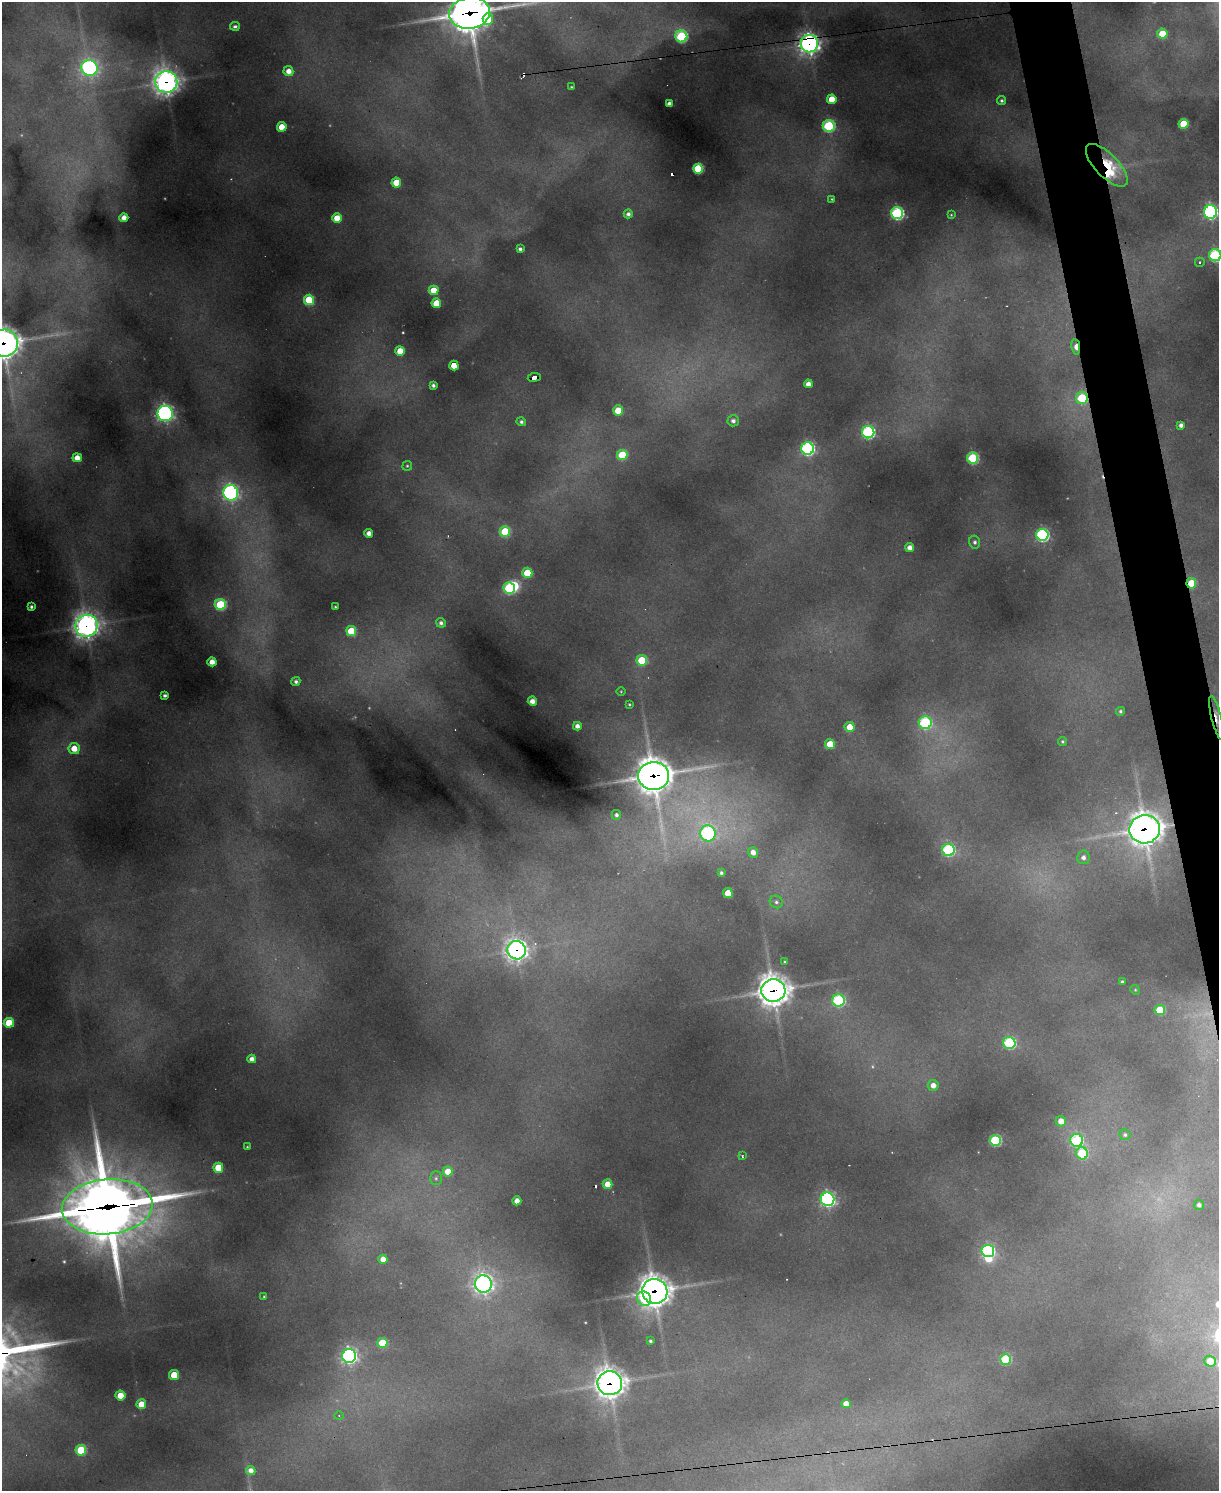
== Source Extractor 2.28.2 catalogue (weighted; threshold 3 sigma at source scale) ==
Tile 6 of 4 x 3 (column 2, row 2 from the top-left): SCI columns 1218-2434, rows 1738-3226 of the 4869 x 4851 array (HDU 1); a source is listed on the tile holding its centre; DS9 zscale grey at full resolution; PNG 1221 x 1493 px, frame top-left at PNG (2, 2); each listed source drawn as its Kron ellipse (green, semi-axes under 4 px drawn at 4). Shown black and unused: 3% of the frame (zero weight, under 2 of 3 exposures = <1% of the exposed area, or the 3 px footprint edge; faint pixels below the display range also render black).
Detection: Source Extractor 2.28.2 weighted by HDU 2 'WHT'; one run over the whole footprint, this tile lists its part. Background 0.716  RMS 0.024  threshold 0.108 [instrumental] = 3 sigma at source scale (4.5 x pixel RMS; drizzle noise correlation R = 1.50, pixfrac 1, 0.05/0.05 arcsec/px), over >= 5 px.
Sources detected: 153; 7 too faint to see at this stretch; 2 inside a brighter object's white glare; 5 cosmic-ray / hot-pixel residue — neither listed nor drawn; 3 inside a brighter listed object's ellipse — not listed separately; the other 136 listed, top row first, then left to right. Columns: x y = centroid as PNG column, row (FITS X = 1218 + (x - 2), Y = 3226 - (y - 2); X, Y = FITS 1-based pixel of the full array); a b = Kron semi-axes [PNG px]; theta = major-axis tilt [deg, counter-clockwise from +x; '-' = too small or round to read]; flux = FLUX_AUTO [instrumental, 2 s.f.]
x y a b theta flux
470 13 20 16 8 5000
488 19 6 5 - 66
235 26 5 4 - 5.7
1162 34 5 5 - 82
681 36 6 6 - 290
809 44 9 8 - 1300
90 68 8 7 - 660
288 71 5 5 - 23
166 82 11 11 - 1700
571 87 3 2 - 2.3
832 99 5 5 - 54
1002 101 5 4 - 6.4
669 104 4 4 - 14
1184 124 5 5 - 110
829 126 6 6 - 330
282 127 5 5 - 47
1107 165 27 11 -46 150
698 169 5 5 - 180
396 183 5 5 - 68
832 199 3 3 - 2.1
1211 212 7 6 - 580
897 213 6 6 - 470
628 214 4 4 - 9.2
951 215 4 3 - 2.4
124 218 4 4 - 23
337 218 5 4 - 57
520 249 4 4 - 7.4
1215 255 6 6 - 420
1200 262 5 4 - 4.6
434 290 5 4 - 52
309 300 5 5 - 140
436 303 5 4 - 68
4 343 14 13 - 3100
1076 347 8 4 -81 29
400 351 5 4 - 46
454 366 5 4 - 40
534 377 6 4 7 77
808 384 4 4 - 20
433 385 4 4 - 7.9
1082 398 6 6 - 180
618 410 5 5 - 64
165 414 7 7 - 800
733 421 5 5 - 12
521 422 5 4 - 6.1
1181 425 4 4 - 12
868 432 6 6 - 490
808 449 6 6 - 530
622 455 5 5 - 120
77 458 4 4 - 30
973 458 5 5 - 260
407 466 5 4 - 3.3
231 493 8 7 - 710
505 532 5 5 - 140
369 533 4 4 - 18
1042 535 6 6 - 490
975 542 6 5 - 7
910 547 4 4 - 17
527 573 5 5 - 85
1191 583 5 5 - 85
509 588 6 5 - 300
220 605 5 5 - 200
31 607 3 3 - 5.7
335 607 3 3 - 3.1
441 623 5 4 - 8.8
86 626 11 11 - 1900
351 631 5 5 - 110
642 660 5 5 - 120
212 662 4 4 - 26
296 681 4 4 - 7.5
621 691 4 3 - 2.2
165 695 3 3 - 7.2
532 701 4 4 - 21
629 704 3 2 - 2.3
1120 711 4 4 - 5.2
1217 718 22 5 -76 20
925 723 6 6 - 320
577 726 4 4 - 15
850 727 5 5 - 39
1062 741 4 4 - 3.5
830 744 5 5 - 69
74 748 5 5 - 38
654 776 15 14 - 4400
616 815 5 4 - 7.1
1145 829 15 14 - 3300
708 833 8 7 - 400
948 850 6 6 - 360
753 852 5 5 - 18
1083 857 7 6 - 12
721 873 4 4 - 5.6
728 893 5 5 - 50
776 902 7 6 - 8
517 950 9 9 - 1500
785 961 4 4 - 3.5
1122 982 4 3 - 5.5
1135 990 5 4 - 2.9
773 991 12 11 - 4000
839 1000 6 6 - 330
1160 1010 5 5 - 110
9 1023 5 5 - 86
1009 1043 6 6 - 320
252 1059 4 4 - 14
933 1085 5 5 - 19
1061 1121 5 5 - 29
1125 1135 5 5 - 4.9
995 1140 5 5 - 270
1077 1140 6 6 - 310
247 1147 3 3 - 2.2
1082 1153 6 6 - 170
742 1156 4 3 - 2.4
218 1168 5 5 - 79
448 1172 5 5 - 50
436 1178 7 5 89 5.6
607 1184 5 4 - 33
827 1199 7 6 - 740
517 1201 4 4 - 21
1199 1205 5 5 - 8.1
107 1207 45 27 5 17000
988 1251 6 6 - 430
383 1259 4 4 - 23
483 1284 8 8 - 1200
655 1291 13 12 - 3300
264 1296 3 2 - 2.8
644 1299 7 6 - 84
650 1341 3 3 - 4.9
382 1343 5 5 - 98
349 1356 7 7 - 950
1005 1359 5 5 - 190
1210 1361 6 5 - 51
174 1375 5 5 - 67
610 1383 12 12 - 2800
120 1396 5 5 - 48
141 1404 5 5 - 41
846 1404 5 4 - 23
339 1415 5 3 - 2.4
81 1450 5 5 - 140
251 1470 5 4 - 16
Overlapping masked pixels (flux is a lower limit): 18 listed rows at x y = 470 13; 809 44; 166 82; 1107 165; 4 343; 1076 347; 534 377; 1082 398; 1191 583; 86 626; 1217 718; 654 776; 1145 829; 517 950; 773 991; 107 1207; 655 1291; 610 1383
Isophote crosses this tile's border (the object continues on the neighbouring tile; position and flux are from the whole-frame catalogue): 5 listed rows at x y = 470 13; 1211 212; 1215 255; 4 343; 1217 718